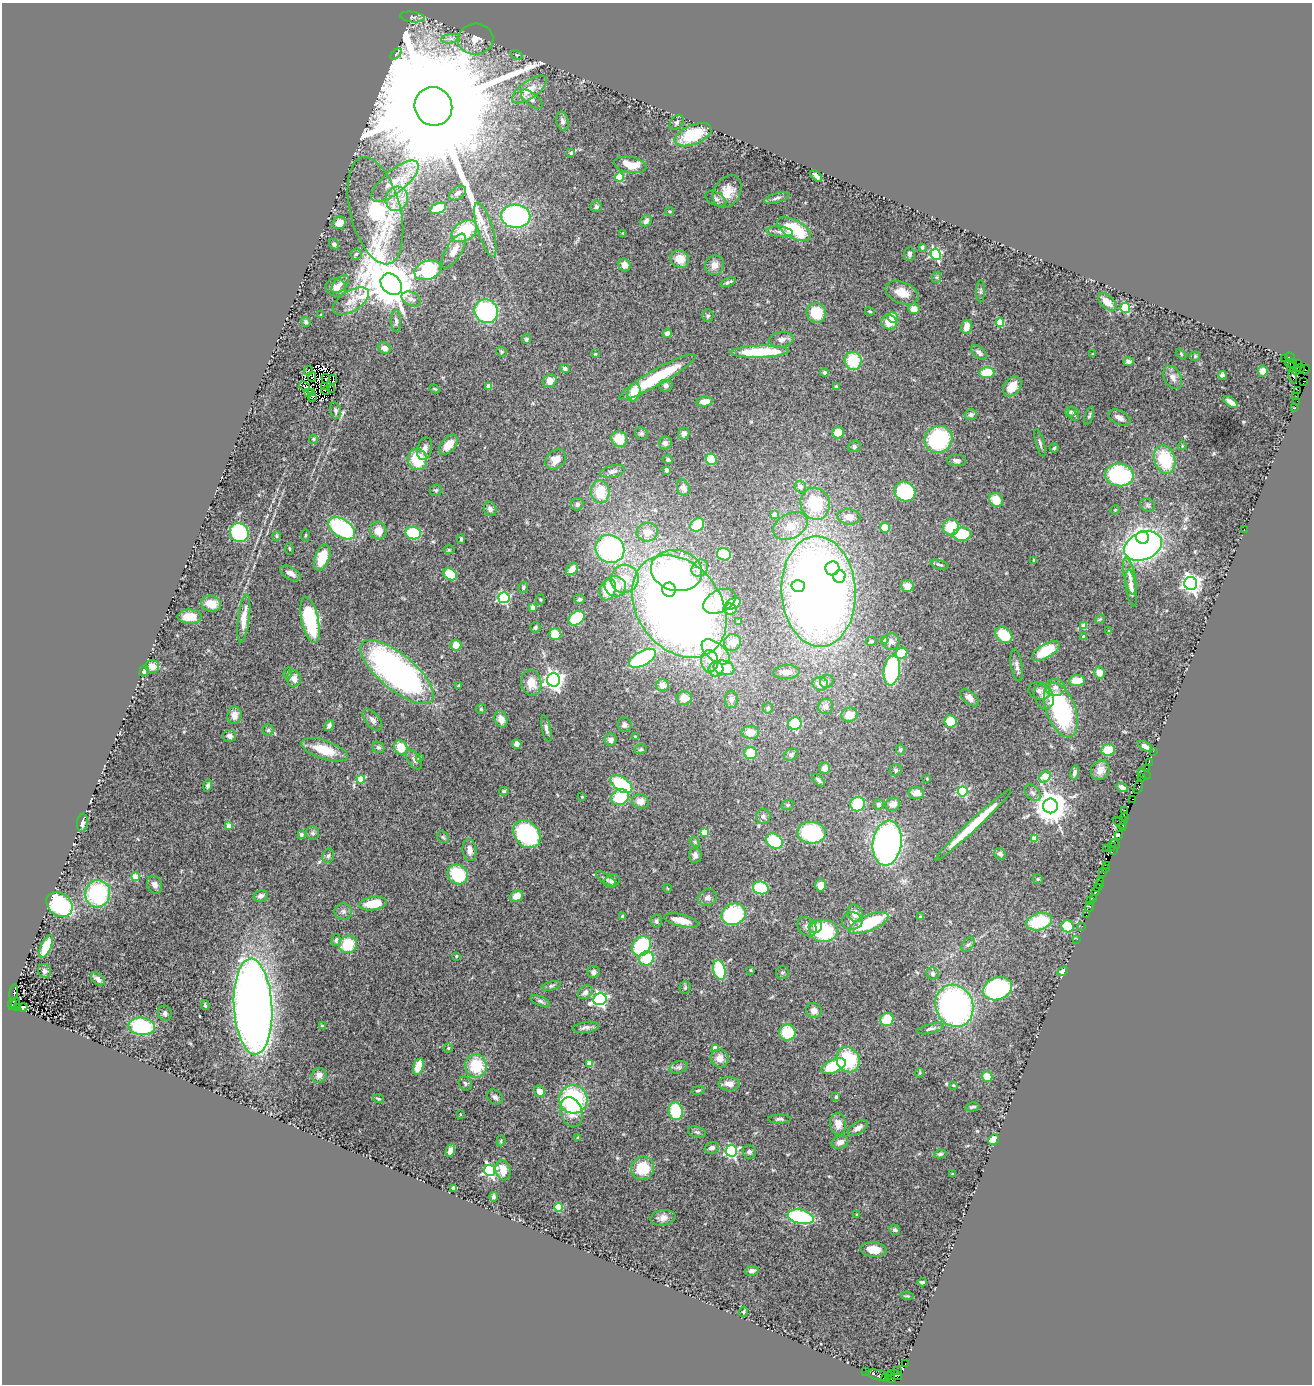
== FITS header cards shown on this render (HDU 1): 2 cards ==
NAXIS1  =                 1310
NAXIS2  =                 1382

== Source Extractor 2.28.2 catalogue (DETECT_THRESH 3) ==
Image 1310 x 1382 px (HDU 1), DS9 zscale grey, 1 PNG px = 1 image px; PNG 1314 x 1386 px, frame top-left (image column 1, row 1382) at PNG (2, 3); each listed source drawn as its Kron ellipse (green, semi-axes under 4 px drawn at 4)
Background 1.06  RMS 0.043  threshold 0.13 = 3 sigma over >= 5 px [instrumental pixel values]
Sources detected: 489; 4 with non-positive FLUX_AUTO (blend fragments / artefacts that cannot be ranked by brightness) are neither listed nor drawn; the other 485 listed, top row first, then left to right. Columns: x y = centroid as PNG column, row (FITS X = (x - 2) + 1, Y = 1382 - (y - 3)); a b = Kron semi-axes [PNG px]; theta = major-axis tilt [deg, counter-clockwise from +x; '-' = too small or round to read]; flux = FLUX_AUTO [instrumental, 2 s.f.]
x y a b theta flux
412 17 12 5 -7 10
451 39 9 4 8 10
475 39 18 15 4 41
396 54 6 4 46 4.7
517 55 6 4 -33 3.1
529 89 20 8 35 44
532 99 13 6 -39 13
433 106 19 18 - 230000
562 121 10 6 -79 9.8
677 122 8 6 51 7.2
693 135 19 9 22 150
571 153 4 4 - 5
630 165 16 8 -10 55
816 176 7 3 -45 8.8
619 177 4 4 - 130
395 181 29 11 40 67
727 192 17 13 59 42
458 193 9 6 34 11
777 198 13 5 17 9.6
397 199 12 11 - 37
716 199 11 6 -27 9.4
596 207 6 5 - 7.1
438 208 8 5 23 74
375 211 55 25 -76 390
670 211 4 4 - 4.6
516 216 15 11 -2 460
646 221 6 5 - 9.7
339 223 7 6 - 24
794 229 19 9 -29 140
485 230 28 8 -73 34
464 231 14 9 35 140
779 232 13 5 -6 13
623 233 3 3 - 2.9
334 244 5 4 - 6.7
922 247 4 3 - 11
454 251 19 8 59 36
356 254 5 5 - 5
909 254 6 5 - 8.6
936 254 5 5 - 390
680 259 9 8 - 38
624 265 6 6 - 19
714 265 10 9 - 25
428 270 14 9 20 260
937 277 6 4 72 3.8
728 282 8 3 21 8
340 284 11 6 48 14
391 284 12 9 -45 15000
336 288 10 9 - 21
981 291 11 4 88 5.6
902 293 17 10 -22 40
411 299 10 6 -26 14
351 301 20 10 32 31
1107 302 11 6 -43 30
1125 308 5 5 - 210
914 309 5 5 - 23
486 311 12 11 - 290
870 311 5 3 - 3.2
816 313 10 9 - 82
321 315 3 2 - 2.5
708 316 6 5 - 4.9
893 318 5 5 - 54
396 321 11 5 -89 8.8
306 322 5 4 - 5
889 322 8 7 - 36
1000 322 4 4 - 91
966 327 7 5 73 29
667 334 4 4 - 18
527 339 5 4 - 5.9
781 339 12 7 9 14
384 348 7 5 -25 14
501 352 5 4 - 3.6
760 352 29 6 2 170
979 352 9 5 -42 9.8
595 354 4 3 - 2.2
1092 354 4 2 - 2
1181 354 6 4 -47 3.1
1195 356 5 5 - 3.9
1290 357 5 2 - 19
1285 358 3 2 - 64
853 361 9 8 - 99
1128 362 5 4 - 9.8
1291 363 5 2 - 15
1297 363 4 2 - 7.8
1291 367 5 2 - 23
565 368 5 4 - 13
1300 368 4 3 - 100
1297 370 3 3 - 310
1305 370 5 3 - 32
308 371 5 3 - 0.69
1263 371 5 4 - 21
824 372 4 4 - 4.9
987 373 7 5 1 77
1222 375 4 4 - 6.8
1293 376 8 3 -82 170
312 377 5 3 - 3
657 377 44 8 30 140
1173 377 12 8 -61 17
326 379 5 2 - 2.4
333 380 4 2 - 2.7
550 381 7 6 - 31
1303 381 3 3 - 38
304 386 6 2 -27 2
325 386 3 2 - 3.3
489 386 4 4 - 41
666 386 7 6 - 8.3
1012 386 11 7 54 47
836 387 3 3 - 3.9
331 389 4 2 - 5.8
435 389 5 3 - 2.9
326 390 4 2 - 4.2
1298 390 4 2 - 16
634 392 9 6 73 58
309 393 4 2 - 5.7
311 393 4 2 - 4.3
312 397 4 3 - 9.8
1296 397 3 2 - 26
1297 401 2 2 - 40
705 402 8 5 6 31
1231 402 8 4 -35 16
1295 408 3 2 - 25
335 410 8 5 -79 6.5
1070 412 5 5 - 5.5
1074 414 7 5 -70 7.2
971 415 6 5 - 7
1089 416 9 4 71 5.2
1119 418 12 7 -27 19
641 433 7 6 - 5.8
838 433 6 5 - 47
684 434 6 5 - 13
313 439 4 4 - 3.1
619 439 8 7 - 62
938 439 14 13 - 240
665 443 6 6 - 11
1040 443 14 3 -74 7.4
449 445 11 7 48 42
854 446 6 5 - 7.5
1182 446 4 3 - 2.8
1054 448 5 4 - 4.9
425 449 11 7 76 15
417 459 11 9 -76 95
556 459 11 8 40 30
711 459 6 5 - 100
1165 459 14 10 -73 140
668 460 5 4 - 5.3
957 460 9 5 -3 9.3
666 470 4 4 - 16
612 471 12 6 12 13
1119 475 14 11 -6 260
800 487 6 5 - 18
683 488 8 6 -71 10
436 490 6 5 - 4.6
600 492 11 9 -86 87
905 492 11 9 -27 190
996 500 7 6 - 49
577 504 6 6 - 10
815 504 16 14 -75 150
1148 505 8 6 -36 7.3
490 509 7 6 - 12
1115 510 5 3 - 2.7
775 515 4 4 - 30
849 517 12 7 -4 26
697 525 7 6 - 59
790 526 18 12 28 51
951 527 8 8 - 92
342 528 15 9 -34 330
885 528 5 5 - 52
378 530 9 8 - 33
1244 530 3 2 - 5
647 532 11 9 3 29
239 533 10 9 - 220
413 533 8 6 -10 150
962 534 9 7 5 91
305 535 6 3 81 3.1
276 536 5 4 - 3.4
1142 537 6 6 - 750
461 539 4 3 - 3.7
1143 546 20 13 22 990
289 549 6 3 -81 2.8
610 549 15 14 - 440
449 550 5 3 - 3.1
724 554 7 6 - 110
322 557 14 7 70 83
1034 560 3 3 - 4.5
940 565 9 3 -17 4.7
700 568 9 7 52 21
832 568 7 7 - 55
572 569 7 5 47 18
677 570 26 20 -13 520
290 573 11 6 -29 18
450 574 7 5 -34 66
839 576 6 6 - 83
1130 576 19 5 -78 18
625 579 14 14 - 52
1191 583 6 6 - 1400
615 586 11 10 - 39
798 586 6 6 - 94
907 586 6 5 - 22
523 587 6 4 72 7.3
1131 588 19 5 -82 21
608 589 11 7 71 45
669 590 7 6 - 160
818 591 55 37 -87 3500
504 598 5 5 - 370
540 599 6 4 -89 3.7
579 599 5 5 - 4.6
719 601 17 11 26 120
211 604 10 8 -14 47
733 604 8 5 25 69
679 606 56 42 -53 3000
533 608 4 4 - 32
730 609 6 5 - 18
190 617 12 7 -1 39
244 618 24 6 83 46
576 618 8 6 34 130
1100 619 5 4 - 3.1
310 620 23 8 -78 210
739 622 3 3 - 3.4
1084 626 4 4 - 31
535 627 5 5 - 5.5
1109 631 3 3 - 4.4
555 634 6 6 - 79
1004 635 9 7 -39 85
1084 637 4 3 - 13
871 641 6 3 10 3.6
885 641 4 3 - 14
891 641 9 8 - 9.3
732 642 8 8 - 24
456 645 5 5 - 30
1046 651 15 7 30 110
716 652 16 9 -39 120
901 653 6 5 - 85
642 658 15 7 29 350
710 661 11 8 -88 20
1017 665 16 5 -81 13
152 666 7 6 - 25
724 668 10 7 -14 54
716 669 7 7 - 16
892 670 15 8 82 290
144 671 5 4 - 6.1
397 672 45 17 -40 1200
786 672 13 7 2 17
288 673 6 3 72 3.7
1099 673 6 5 - 26
294 679 8 7 - 23
554 680 6 6 - 1600
827 681 7 6 - 9.4
1077 681 8 5 6 44
531 683 13 10 -81 42
820 684 8 6 -15 28
662 685 6 6 - 20
459 686 4 3 - 8.5
1055 687 10 8 -4 18
1039 691 11 8 -21 15
1044 697 13 9 -69 24
684 698 7 7 - 30
970 698 11 6 -40 14
731 699 9 6 90 9.8
826 706 8 7 - 13
768 708 5 5 - 4.5
481 709 5 5 - 3.4
1061 710 28 14 -69 390
234 715 8 7 - 22
849 715 8 7 - 34
501 719 8 6 -65 26
372 720 12 7 -48 13
950 721 6 6 - 63
795 724 6 6 - 120
625 725 7 7 - 9.7
329 726 6 4 60 7.9
546 729 14 4 -77 9.7
268 730 5 5 - 5.1
750 732 9 6 -1 30
229 736 6 6 - 12
635 737 3 3 - 4
610 740 6 6 - 12
517 744 5 4 - 14
1145 746 8 4 -32 15
378 747 6 5 - 5.5
401 748 7 6 - 56
641 749 6 5 - 4.9
324 750 24 9 -18 80
900 750 5 4 - 4.3
1108 750 7 6 - 55
1153 751 2 2 - 26
751 753 6 6 - 68
791 755 7 5 32 6.7
419 758 4 2 - 3.3
414 759 11 6 -56 11
1149 762 2 2 - 31
824 768 5 5 - 19
1146 768 2 2 - 8.9
896 770 6 6 - 5.3
1100 770 10 9 - 24
1074 773 7 4 78 9.5
1144 774 7 2 -34 39
1045 777 6 5 - 79
927 778 3 2 - 2.3
1142 778 3 2 - 46
361 779 4 4 - 93
819 780 8 4 -44 6.5
621 784 12 7 -34 160
208 786 6 4 73 6.3
1122 787 6 4 -26 17
1138 787 7 3 70 130
504 791 5 4 - 4.3
963 791 5 5 - 300
916 793 8 6 0 23
1033 793 9 6 -49 11
582 797 3 2 - 2.5
620 797 9 7 31 120
1132 799 4 3 - 24
640 801 8 7 - 25
858 804 7 7 - 170
893 804 7 6 - 21
788 805 6 5 - 4.4
879 805 5 5 - 7.2
1050 806 7 7 - 5700
1125 810 2 2 - 3.7
763 816 7 7 - 10
1125 817 4 3 - 77
1123 820 3 2 - 60
82 823 9 5 83 13
1120 823 7 2 -36 71
973 825 51 5 43 120
229 826 4 4 - 30
1123 826 5 3 - 87
704 832 4 4 - 61
313 833 7 6 - 6.8
811 833 14 11 -4 210
301 834 3 3 - 11
527 834 15 12 -48 280
1119 835 4 3 - 200
443 837 6 5 - 4.9
1034 838 4 4 - 45
774 841 9 7 -32 160
695 842 6 4 -47 4
887 843 22 14 82 890
1115 844 5 2 - 23
1111 847 3 2 - 76
1107 848 3 2 - 26
469 850 11 7 -83 19
1113 850 4 3 - 27
1000 854 6 5 - 7.6
695 855 7 6 - 12
328 856 7 5 72 7.1
1106 865 4 2 - 31
1105 868 3 2 - 17
1103 873 3 2 - 42
458 874 11 9 -38 140
135 877 4 4 - 79
606 879 11 4 -33 8.3
1038 879 5 5 - 3.6
612 881 8 6 26 8.7
1100 881 2 2 - 60
154 885 9 7 -64 15
820 885 6 5 - 26
1099 885 3 2 - 79
667 888 4 2 - 2
761 888 8 6 -16 140
1097 888 3 2 - 23
1095 892 3 2 - 49
98 894 14 12 85 270
261 896 7 5 16 13
517 896 7 5 28 37
707 898 10 8 24 12
1093 899 3 2 - 27
1090 901 2 2 - 9.5
59 904 14 11 -40 340
373 904 14 6 9 84
1090 907 5 3 - 77
343 911 9 8 - 11
855 913 9 7 -62 26
734 914 12 10 23 250
1086 915 2 2 - 21
623 917 4 3 - 14
920 917 3 3 - 3.8
681 920 17 6 -14 46
656 921 6 5 - 6.9
852 921 10 8 -2 17
1039 922 13 8 15 150
869 923 21 8 23 180
1068 926 6 6 - 82
1082 926 2 2 - 10
807 927 11 8 -47 14
815 927 7 6 - 18
823 931 14 11 0 180
1077 939 3 2 - 130
336 940 6 4 79 7
348 944 9 8 - 88
968 945 8 5 52 6.7
46 946 12 5 65 100
641 946 11 8 55 230
456 956 4 3 - 3.6
647 958 7 7 - 85
719 970 10 6 -76 160
751 970 3 2 - 3
44 971 7 6 - 7.4
1063 971 5 4 - 10
594 972 6 6 - 10
782 972 6 6 - 5.2
933 973 6 6 - 6.9
98 979 8 5 -43 11
551 986 9 4 14 6.1
685 988 6 5 - 4.4
998 989 15 11 21 380
585 992 8 6 39 11
14 993 8 3 82 410
600 999 7 6 - 630
540 1001 10 4 -22 7.4
16 1003 5 3 - 53
12 1004 6 3 79 250
205 1005 5 3 - 3.7
954 1006 21 18 -67 840
17 1007 4 2 - 82
23 1007 4 4 - 6.1
253 1007 48 19 -87 3600
814 1011 8 7 - 17
165 1013 8 6 -69 8.1
887 1020 7 6 - 94
142 1026 13 9 -6 200
322 1026 3 3 - 5.5
586 1027 13 5 8 11
930 1029 14 4 14 9.2
787 1032 8 8 - 99
448 1048 4 4 - 4.5
715 1048 4 4 - 42
720 1058 9 9 - 24
848 1060 13 11 -66 160
590 1063 4 4 - 53
418 1066 8 5 73 49
476 1066 12 11 - 110
834 1066 13 6 23 120
678 1067 10 6 16 8.7
920 1073 4 4 - 2.9
319 1075 8 7 - 15
987 1077 6 5 - 51
465 1083 7 6 - 7.1
729 1084 10 7 -2 22
953 1085 3 2 - 2.3
698 1090 6 3 13 4.4
540 1091 6 5 - 27
495 1097 8 6 -34 8.8
836 1097 3 3 - 7.9
378 1099 5 4 - 3.3
573 1099 14 14 - 330
972 1107 7 3 13 5.9
676 1111 9 7 -82 130
571 1112 15 10 -71 38
460 1114 3 2 - 1.6
780 1119 11 4 0 6.7
838 1124 11 8 -83 27
858 1128 11 5 34 13
697 1132 9 5 -15 6.5
578 1138 3 3 - 5.4
994 1140 6 5 - 38
501 1141 5 4 - 3.9
840 1142 8 6 19 19
712 1148 7 5 17 13
450 1150 7 4 67 14
731 1151 5 5 - 450
749 1152 7 6 - 7.4
940 1154 6 4 10 5.6
643 1168 12 11 - 87
490 1170 6 5 - 540
503 1170 10 7 -76 33
953 1174 3 2 - 3.1
454 1188 4 4 - 37
493 1197 5 4 - 6.7
558 1207 4 4 - 88
856 1214 3 2 - 2.4
801 1217 13 7 -12 270
663 1218 12 8 9 20
895 1230 6 5 - 5.1
873 1249 13 7 -5 35
752 1271 6 4 10 13
922 1282 4 3 - 5.1
907 1296 6 3 -7 3.4
743 1312 5 3 - 3.1
905 1364 4 2 - 96
865 1371 3 2 - 3.5
898 1371 4 3 - 290
878 1375 11 5 -12 140
895 1375 7 4 -22 550
887 1376 6 3 37 51
890 1377 6 3 -56 74
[4 non-positive-flux detections neither listed nor drawn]